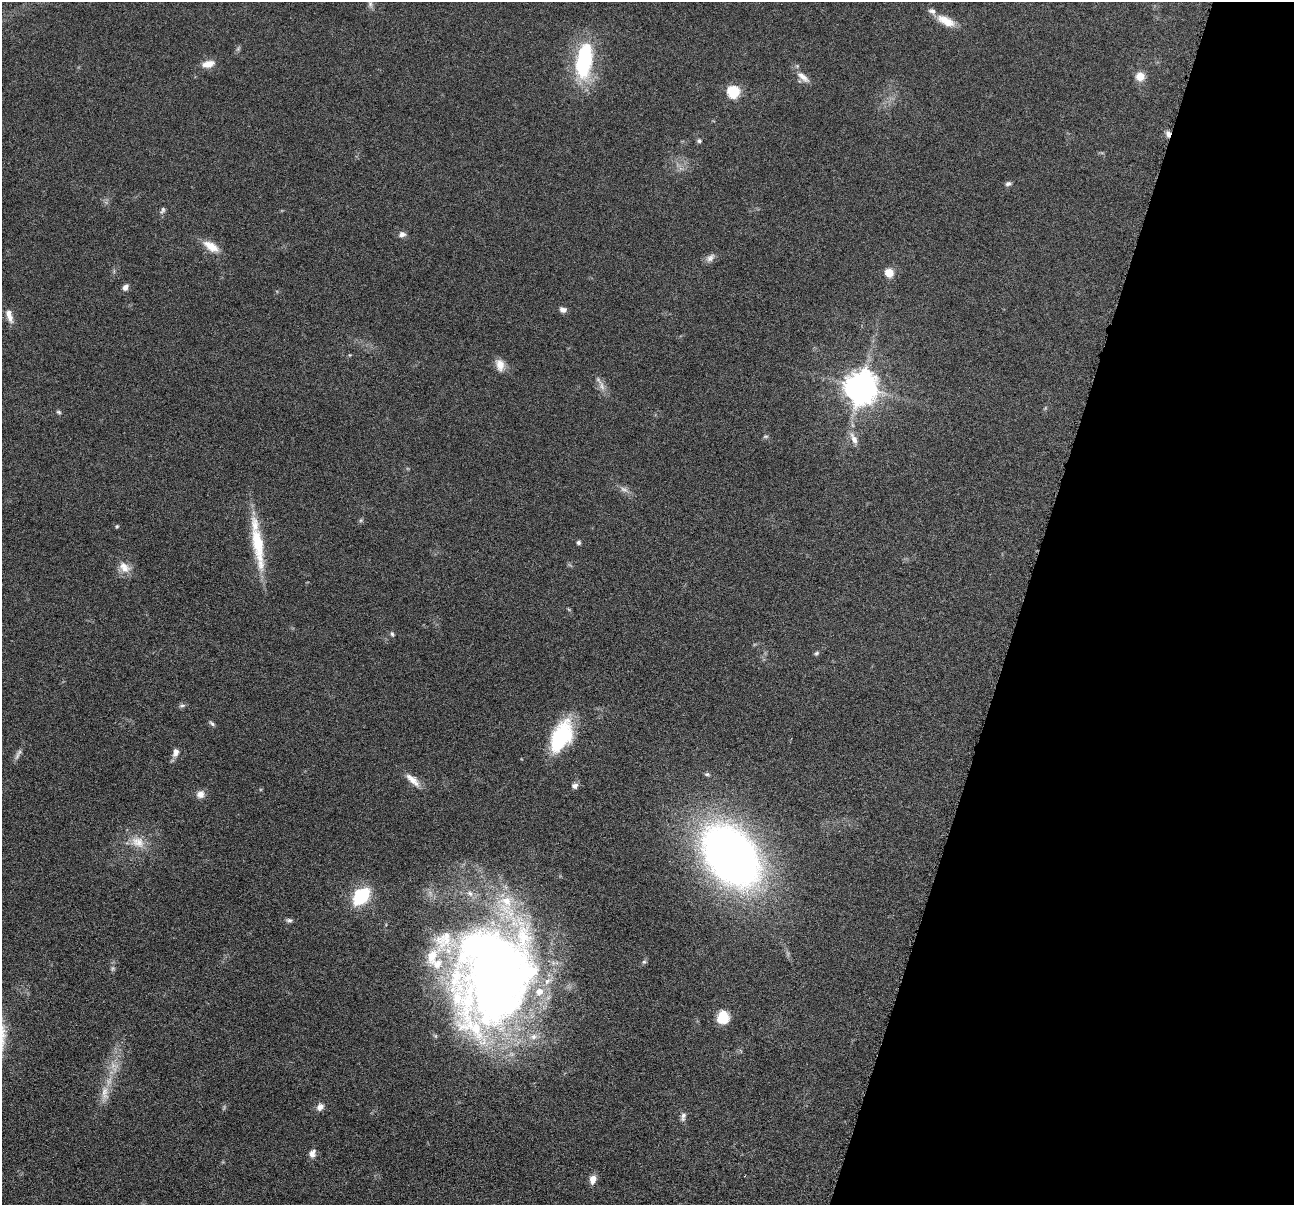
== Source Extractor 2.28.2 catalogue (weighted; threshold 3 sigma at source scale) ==
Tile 8 of 4 x 4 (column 4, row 2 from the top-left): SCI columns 3885-5176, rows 2661-3863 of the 5181 x 5198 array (HDU 1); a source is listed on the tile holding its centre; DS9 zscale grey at full resolution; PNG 1296 x 1207 px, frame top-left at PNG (2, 2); no overlay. Shown black and unused: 21% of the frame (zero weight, under 4 of 8 exposures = <1% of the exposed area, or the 3 px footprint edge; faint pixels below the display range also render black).
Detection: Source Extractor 2.28.2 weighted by HDU 2 'WHT'; one run over the whole footprint, this tile lists its part. Background 0.0374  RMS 0.0039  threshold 0.0159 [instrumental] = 3 sigma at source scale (4.09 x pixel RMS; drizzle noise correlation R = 1.36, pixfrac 0.8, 0.05/0.05 arcsec/px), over >= 5 px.
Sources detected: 66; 3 too faint to see at this stretch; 1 inside a brighter object's white glare — not listed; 9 inside a brighter listed object's ellipse — not listed separately; the other 53 listed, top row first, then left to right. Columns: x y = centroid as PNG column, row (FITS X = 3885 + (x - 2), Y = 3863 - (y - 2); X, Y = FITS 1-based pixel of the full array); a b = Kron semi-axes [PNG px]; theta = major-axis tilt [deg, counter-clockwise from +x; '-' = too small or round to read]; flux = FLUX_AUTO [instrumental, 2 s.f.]
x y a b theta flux
370 4 10 6 -90 1.3
946 21 25 10 -26 5.7
238 49 7 4 56 0.66
584 61 46 19 82 33
208 64 15 8 13 3.8
1140 76 10 10 - 3.9
803 77 21 8 -39 3
733 92 7 6 - 25
1168 134 8 6 -78 1.6
699 141 6 5 - 0.73
1008 184 8 6 21 1
163 210 9 6 69 0.89
402 234 9 7 4 1.5
211 246 21 10 -31 5.4
710 258 13 8 45 1.9
889 273 6 6 - 8.8
125 287 8 6 52 1.6
563 310 9 7 -12 1.5
9 316 19 7 -74 3
500 365 15 10 -77 3.5
602 386 14 6 -73 2.1
861 388 12 10 -61 530
58 412 7 4 -27 0.58
766 436 8 4 1 0.56
854 439 19 8 -65 3
624 489 11 7 -23 1.7
117 526 5 4 - 0.43
578 543 5 5 - 0.71
258 546 65 13 -81 18
125 569 16 11 3 3.5
392 634 8 5 -74 0.7
816 653 7 5 39 0.63
182 706 9 5 13 0.85
212 723 8 5 -38 0.75
561 736 35 19 64 27
176 752 11 7 71 2.1
17 755 14 5 69 1.4
707 774 7 5 -14 0.68
413 780 23 9 -42 3.8
575 785 8 7 - 1.3
200 794 10 9 - 2.3
137 842 21 14 -19 6.4
731 856 51 35 -52 300
361 896 15 10 47 29
289 920 10 5 -1 0.93
644 962 6 5 - 0.67
496 970 100 67 71 430
723 1018 14 12 86 7.5
105 1093 23 10 -87 4.7
320 1107 11 8 45 1.9
683 1117 12 7 76 1.4
312 1154 10 7 68 2.1
593 1179 10 8 78 2.6
Overlapping masked pixels (flux is a lower limit): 1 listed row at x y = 1168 134